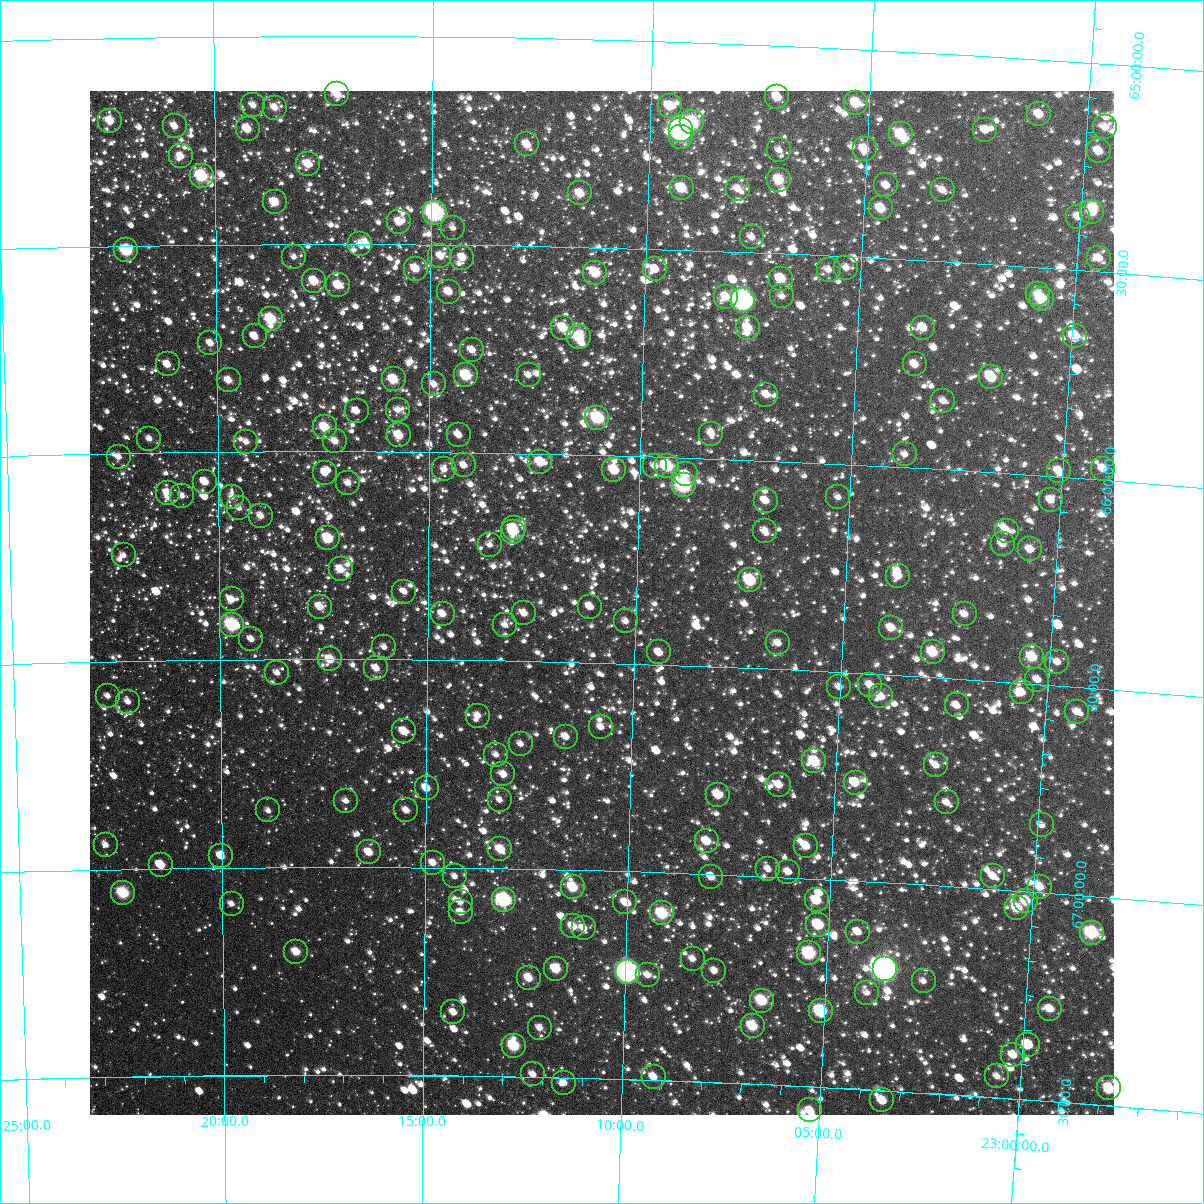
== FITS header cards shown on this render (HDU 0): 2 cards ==
NAXIS1  =                 1024
NAXIS2  =                 1024

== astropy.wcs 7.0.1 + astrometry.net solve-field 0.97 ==
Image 1024 x 1024 px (HDU 0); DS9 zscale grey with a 90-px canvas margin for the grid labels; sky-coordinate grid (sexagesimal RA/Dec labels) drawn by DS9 from the SOLVED WCS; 227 Tycho-2 reference stars matched to detected sources circled (green)
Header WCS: RA---TAN-SIP/DEC--TAN-SIP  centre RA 23:10:49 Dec +66:21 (347.71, +66.35 deg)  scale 8.67 arcsec/px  FOV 147.9' x 147.9'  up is +179 deg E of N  parity flipped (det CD > 0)
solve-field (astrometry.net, Tycho-2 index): VERIFIED the header's WCS against the Tycho-2 star catalogue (verified at 6 index scales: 11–227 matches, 0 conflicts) and refined it, rather than solving blind
Solved WCS: RA---TAN-SIP/DEC--TAN-SIP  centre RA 23:10:49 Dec +66:21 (347.71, +66.35 deg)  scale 8.67 arcsec/px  FOV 147.9' x 147.9'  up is +178 deg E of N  parity flipped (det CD > 0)
The solver's refit moves the header's centre by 0.31 arcsec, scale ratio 1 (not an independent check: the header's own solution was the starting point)
Tycho-2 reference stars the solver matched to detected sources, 227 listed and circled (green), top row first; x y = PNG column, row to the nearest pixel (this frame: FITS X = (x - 90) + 1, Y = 1024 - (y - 91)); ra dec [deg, ICRS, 3 dp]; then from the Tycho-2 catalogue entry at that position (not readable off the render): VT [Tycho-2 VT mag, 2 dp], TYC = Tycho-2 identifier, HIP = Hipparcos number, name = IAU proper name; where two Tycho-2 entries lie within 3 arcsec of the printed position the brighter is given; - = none
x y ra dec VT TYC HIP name
337 94 349.293 +65.140 10.42 4287-289-1 - -
777 97 346.775 +65.125 10.16 4286-15-1 - -
856 103 346.322 +65.131 9.52 4286-503-1 114004 -
253 105 349.776 +65.166 11.11 4287-1625-1 - -
670 106 347.389 +65.156 10.24 4287-243-1 - -
275 108 349.652 +65.172 10.94 4287-425-1 - -
1039 114 345.275 +65.133 10.40 4286-389-1 - -
110 121 350.598 +65.199 10.23 4287-255-1 - -
692 122 347.256 +65.193 8.73 4287-1647-1 114309 -
175 126 350.226 +65.215 10.79 4287-559-1 - -
1105 127 344.894 +65.153 10.93 4286-115-1 - -
248 129 349.809 +65.224 10.79 4287-353-1 - -
681 130 347.318 +65.211 6.66 4287-2122-1 114327 -
985 130 345.577 +65.179 11.19 4286-305-1 - -
901 134 346.056 +65.200 9.55 4286-113-1 - -
681 137 347.318 +65.229 10.07 4287-911-1 - -
527 144 348.204 +65.257 10.26 4287-131-1 - -
865 149 346.262 +65.241 10.30 4286-253-1 - -
779 150 346.753 +65.251 11.45 4286-107-1 - -
1099 151 344.920 +65.211 10.53 4286-49-1 - -
181 156 350.193 +65.287 10.75 4287-1169-1 - -
308 164 349.461 +65.308 10.37 4287-165-1 - -
202 176 350.076 +65.335 8.80 4287-225-1 - -
779 180 346.746 +65.324 9.78 4286-425-1 - -
886 185 346.129 +65.325 11.37 4286-173-1 - -
682 188 347.305 +65.352 9.48 4287-597-1 - -
738 189 346.983 +65.349 11.09 4286-25-1 - -
943 190 345.802 +65.329 11.37 4286-337-1 - -
580 193 347.891 +65.372 10.07 4287-491-1 - -
275 202 349.656 +65.400 9.86 4287-763-1 - -
881 208 346.151 +65.380 9.98 4286-301-1 - -
1092 212 344.932 +65.358 10.26 4286-101-1 - -
435 213 348.728 +65.424 7.28 4287-1029-1 114769 -
1078 217 345.011 +65.372 11.07 4286-213-1 - -
399 222 348.935 +65.446 10.79 4287-1369-1 - -
453 228 348.622 +65.460 11.49 4287-199-1 - -
752 237 346.891 +65.463 11.08 4286-405-1 - -
360 244 349.161 +65.501 11.95 4287-1573-1 - -
126 250 350.518 +65.512 8.67 4287-319-1 115365 -
440 256 348.694 +65.527 11.07 4287-1695-1 - -
294 257 349.545 +65.532 11.88 4287-691-1 - -
462 258 348.567 +65.531 10.41 4287-901-1 - -
1099 258 344.875 +65.468 10.79 4286-325-1 - -
846 268 346.335 +65.527 11.50 4286-259-1 - -
416 269 348.837 +65.560 10.38 4287-1143-1 - -
655 269 347.444 +65.549 11.69 4287-1095-1 - -
829 270 346.436 +65.534 11.53 4286-45-1 - -
595 273 347.791 +65.562 9.70 4287-845-1 - -
781 279 346.711 +65.561 9.86 4286-243-1 - -
314 281 349.426 +65.590 10.03 4287-627-1 - -
338 285 349.287 +65.599 10.07 4287-715-1 - -
449 292 348.642 +65.613 10.42 4287-449-1 - -
1038 294 345.212 +65.564 11.02 4286-65-1 - -
782 296 346.701 +65.603 11.52 4286-511-1 - -
726 297 347.027 +65.609 10.41 4286-373-1 - -
1042 299 345.187 +65.576 9.31 4286-185-1 113626 -
743 300 346.925 +65.617 7.03 4286-135-1 114203 -
271 319 349.680 +65.682 9.30 4291-7-1 115095 -
563 328 347.971 +65.696 9.96 4291-1182-1 - -
748 328 346.891 +65.682 10.21 4290-58-1 - -
923 328 345.871 +65.662 10.49 4290-256-1 - -
255 336 349.776 +65.723 10.78 4291-1104-1 - -
1075 336 344.983 +65.660 10.00 4290-280-1 - -
579 337 347.880 +65.717 9.39 4291-1138-1 - -
210 343 350.036 +65.738 11.02 4291-1102-1 - -
472 350 348.503 +65.753 10.80 4291-1085-1 - -
168 364 350.289 +65.788 10.74 4291-1006-1 - -
915 364 345.907 +65.751 10.68 4290-148-1 - -
466 375 348.535 +65.814 9.14 4291-942-1 - -
529 375 348.169 +65.811 11.11 4291-1014-1 - -
991 377 345.456 +65.771 9.47 4290-94-1 - -
394 379 348.961 +65.826 9.67 4291-1033-1 - -
229 380 349.930 +65.828 10.56 4291-932-1 - -
434 384 348.724 +65.837 10.97 4291-1074-1 - -
766 395 346.767 +65.842 11.47 4290-170-1 - -
943 401 345.727 +65.835 11.39 4290-344-1 - -
398 410 348.937 +65.899 11.70 4291-767-1 - -
357 411 349.179 +65.902 11.13 4291-1000-1 - -
597 418 347.760 +65.911 9.25 4291-1072-1 - -
325 427 349.366 +65.942 9.68 4291-778-1 - -
711 434 347.082 +65.940 11.21 4290-352-1 - -
399 435 348.928 +65.961 10.06 4291-990-1 - -
459 435 348.574 +65.958 10.92 4291-930-1 - -
149 439 350.403 +65.966 11.25 4291-881-1 - -
335 441 349.305 +65.975 10.83 4291-822-1 - -
246 442 349.832 +65.976 11.45 4291-1028-1 - -
905 454 345.936 +65.968 11.40 4290-68-1 - -
119 457 350.587 +66.008 11.16 4291-876-1 - -
540 462 348.090 +66.020 10.03 4291-1071-1 - -
464 465 348.540 +66.030 11.25 4291-754-1 - -
655 466 347.411 +66.022 11.35 4291-576-1 - -
667 466 347.337 +66.022 8.83 4291-1198-1 - -
444 469 348.658 +66.041 11.16 4291-596-1 - -
1103 469 344.763 +65.972 11.00 4290-140-1 - -
614 470 347.650 +66.035 9.61 4291-804-1 - -
1059 471 345.023 +65.985 10.90 4290-80-1 - -
325 473 349.365 +66.052 11.48 4291-755-1 - -
686 474 347.226 +66.040 10.61 4291-662-1 - -
205 482 350.077 +66.071 10.47 4291-703-1 - -
348 483 349.229 +66.075 10.93 4291-996-1 - -
684 485 347.237 +66.066 8.09 4291-715-1 114302 -
168 493 350.299 +66.097 10.48 4291-505-1 - -
182 496 350.216 +66.104 11.33 4291-617-1 - -
232 497 349.918 +66.108 11.78 4291-864-1 - -
838 497 346.317 +66.080 12.13 4290-246-1 - -
1051 500 345.058 +66.056 11.40 4290-92-1 - -
766 501 346.744 +66.096 10.65 4290-102-1 114140 -
239 508 349.877 +66.135 11.79 4291-563-1 - -
261 516 349.748 +66.155 11.10 4291-871-1 - -
514 528 348.239 +66.180 10.96 4291-994-1 - -
765 531 346.745 +66.168 11.34 4290-760-1 - -
1007 531 345.305 +66.138 11.05 4290-819-1 - -
513 532 348.243 +66.190 9.89 4291-884-1 - -
328 538 349.348 +66.209 9.37 4291-797-1 - -
1003 544 345.325 +66.170 10.82 4290-790-1 - -
490 545 348.381 +66.221 12.01 4291-477-1 - -
1030 549 345.161 +66.178 10.64 4290-719-1 - -
124 555 350.568 +66.245 12.16 4291-981-1 - -
341 569 349.272 +66.283 10.28 4291-633-1 - -
898 576 345.938 +66.261 10.28 4290-707-1 - -
750 580 346.819 +66.289 8.81 4290-532-1 114170 -
404 592 348.890 +66.338 11.71 4291-447-1 - -
232 599 349.926 +66.355 10.78 4291-333-1 - -
320 607 349.396 +66.374 10.34 4291-150-1 - -
590 607 347.774 +66.365 11.05 4291-517-1 - -
524 613 348.168 +66.385 10.67 4291-1064-1 - -
443 614 348.659 +66.389 10.52 4291-419-1 - -
965 614 345.526 +66.344 11.15 4290-712-1 - -
626 621 347.557 +66.398 11.22 4291-454-1 - -
232 625 349.925 +66.416 8.34 4291-138-1 115174 -
505 625 348.284 +66.413 11.49 4291-866-1 - -
891 628 345.961 +66.387 10.43 4290-691-1 - -
251 639 349.810 +66.451 11.36 4291-16-1 - -
778 643 346.635 +66.438 10.94 4290-663-1 - -
384 647 349.009 +66.470 12.00 4291-1171-1 - -
659 652 347.352 +66.471 11.03 4291-919-1 - -
933 652 345.704 +66.440 9.41 4290-477-1 - -
1032 657 345.104 +66.437 9.63 4290-616-1 - -
330 659 349.335 +66.500 10.02 4291-270-1 114987 -
1057 662 344.951 +66.445 11.76 4290-588-1 - -
376 668 349.055 +66.521 10.74 4291-252-1 - -
277 673 349.655 +66.533 11.32 4291-504-1 - -
1037 680 345.064 +66.490 11.77 4290-794-1 - -
870 685 346.070 +66.527 10.69 4290-549-1 - -
839 687 346.257 +66.536 11.40 4290-403-1 - -
1022 692 345.154 +66.523 11.18 4290-578-1 - -
108 696 350.680 +66.583 11.50 4291-496-1 - -
881 696 345.998 +66.554 10.71 4290-562-1 - -
128 702 350.558 +66.597 11.63 4291-388-1 - -
957 705 345.540 +66.565 11.31 4290-263-1 - -
1077 712 344.811 +66.560 11.56 4290-688-1 - -
478 716 348.439 +66.633 11.15 4291-331-1 - -
601 727 347.689 +66.654 11.18 4291-211-1 - -
404 731 348.885 +66.672 10.46 4291-408-1 - -
566 737 347.902 +66.679 11.28 4291-568-1 - -
521 744 348.176 +66.699 11.37 4291-66-1 - -
496 755 348.324 +66.726 11.59 4291-309-1 - -
814 761 346.384 +66.718 9.36 4290-189-1 - -
936 765 345.644 +66.712 11.34 4290-667-1 - -
503 774 348.277 +66.773 10.85 4291-136-1 - -
856 783 346.126 +66.764 10.00 4290-179-1 113944 -
779 785 346.594 +66.778 10.92 4290-311-1 - -
427 788 348.745 +66.809 10.36 4291-188-1 - -
718 795 346.962 +66.809 10.91 4290-201-1 - -
500 800 348.297 +66.834 11.75 4291-392-1 - -
346 801 349.237 +66.841 11.88 4291-824-1 - -
947 802 345.565 +66.799 11.62 4290-479-1 - -
268 810 349.713 +66.864 11.84 4291-34-1 - -
406 810 348.868 +66.863 11.01 4291-253-1 - -
1042 825 344.977 +66.839 11.59 4290-315-1 - -
707 841 347.020 +66.921 10.28 4290-789-1 - -
106 845 350.712 +66.941 11.49 4291-711-1 - -
806 846 346.411 +66.922 10.46 4290-777-1 - -
500 849 348.287 +66.954 9.92 4291-647-1 - -
369 852 349.094 +66.964 10.38 4291-119-1 - -
221 856 350.006 +66.972 10.52 4291-637-1 - -
433 863 348.701 +66.988 11.17 4291-60-1 - -
161 865 350.376 +66.992 10.30 4291-449-1 - -
768 869 346.637 +66.982 11.60 4290-67-1 - -
788 872 346.512 +66.986 10.87 4290-285-1 - -
455 876 348.566 +67.021 11.61 4291-125-1 - -
993 876 345.254 +66.969 11.36 4290-491-1 - -
711 877 346.985 +67.006 10.93 4290-454-1 - -
573 887 347.836 +67.042 9.38 4291-1135-1 - -
1040 887 344.961 +66.987 10.25 4290-721-1 - -
123 893 350.612 +67.058 8.74 4291-208-1 - -
504 900 348.259 +67.076 7.94 4291-280-1 114605 -
817 900 346.329 +67.052 9.85 4290-259-1 - -
1026 901 345.041 +67.023 9.85 4290-643-1 - -
461 902 348.528 +67.082 11.56 4291-474-1 - -
625 902 347.510 +67.074 10.60 4291-446-1 - -
232 904 349.943 +67.088 11.45 4291-28-1 - -
1017 908 345.092 +67.042 9.73 4290-692-1 113587 -
461 912 348.526 +67.107 11.31 4291-1062-1 - -
662 913 347.279 +67.099 8.84 4291-634-1 - -
818 925 346.312 +67.110 9.41 4290-427-1 - -
573 926 347.830 +67.135 10.15 4291-190-1 - -
584 928 347.762 +67.138 11.73 4291-1137-1 - -
858 932 346.066 +67.122 11.32 4290-337-1 - -
1092 933 344.618 +67.088 9.11 4290-569-1 113437 -
296 952 349.545 +67.204 10.12 4291-10-1 - -
809 953 346.360 +67.179 8.54 4290-125-1 - -
693 959 347.082 +67.205 11.07 4290-331-1 - -
556 969 347.929 +67.239 9.64 4291-106-1 - -
885 969 345.887 +67.209 5.37 4290-1302-1 113864 -
714 971 346.945 +67.231 11.17 4290-345-1 - -
628 972 347.482 +67.242 6.65 4291-1206-1 114377 -
648 975 347.357 +67.248 11.22 4291-947-1 - -
529 978 348.098 +67.262 10.13 4291-1113-1 - -
924 981 345.641 +67.232 11.77 4290-187-1 - -
867 993 345.990 +67.268 11.81 4290-349-1 - -
762 1001 346.641 +67.299 9.18 4290-149-1 - -
1050 1009 344.844 +67.278 10.65 4290-613-1 - -
821 1011 346.271 +67.317 8.61 4290-303-1 - -
453 1012 348.563 +67.347 11.10 4291-564-1 - -
753 1026 346.691 +67.361 9.40 4290-287-1 - -
540 1028 348.023 +67.382 10.92 4291-487-1 - -
1028 1045 344.968 +67.368 10.65 4290-219-1 - -
514 1046 348.180 +67.426 8.96 4291-142-1 - -
1013 1055 345.053 +67.395 10.58 4290-339-1 - -
533 1074 348.058 +67.494 10.89 4291-62-1 - -
997 1076 345.145 +67.449 11.28 4290-277-1 - -
654 1077 347.300 +67.492 10.53 4291-168-1 - -
564 1083 347.861 +67.512 11.33 4477-967-1 - -
1109 1088 344.440 +67.457 9.74 4290-486-1 - -
882 1100 345.857 +67.524 10.14 4477-952-1 - -
810 1110 346.306 +67.557 10.43 4477-1085-1 - -